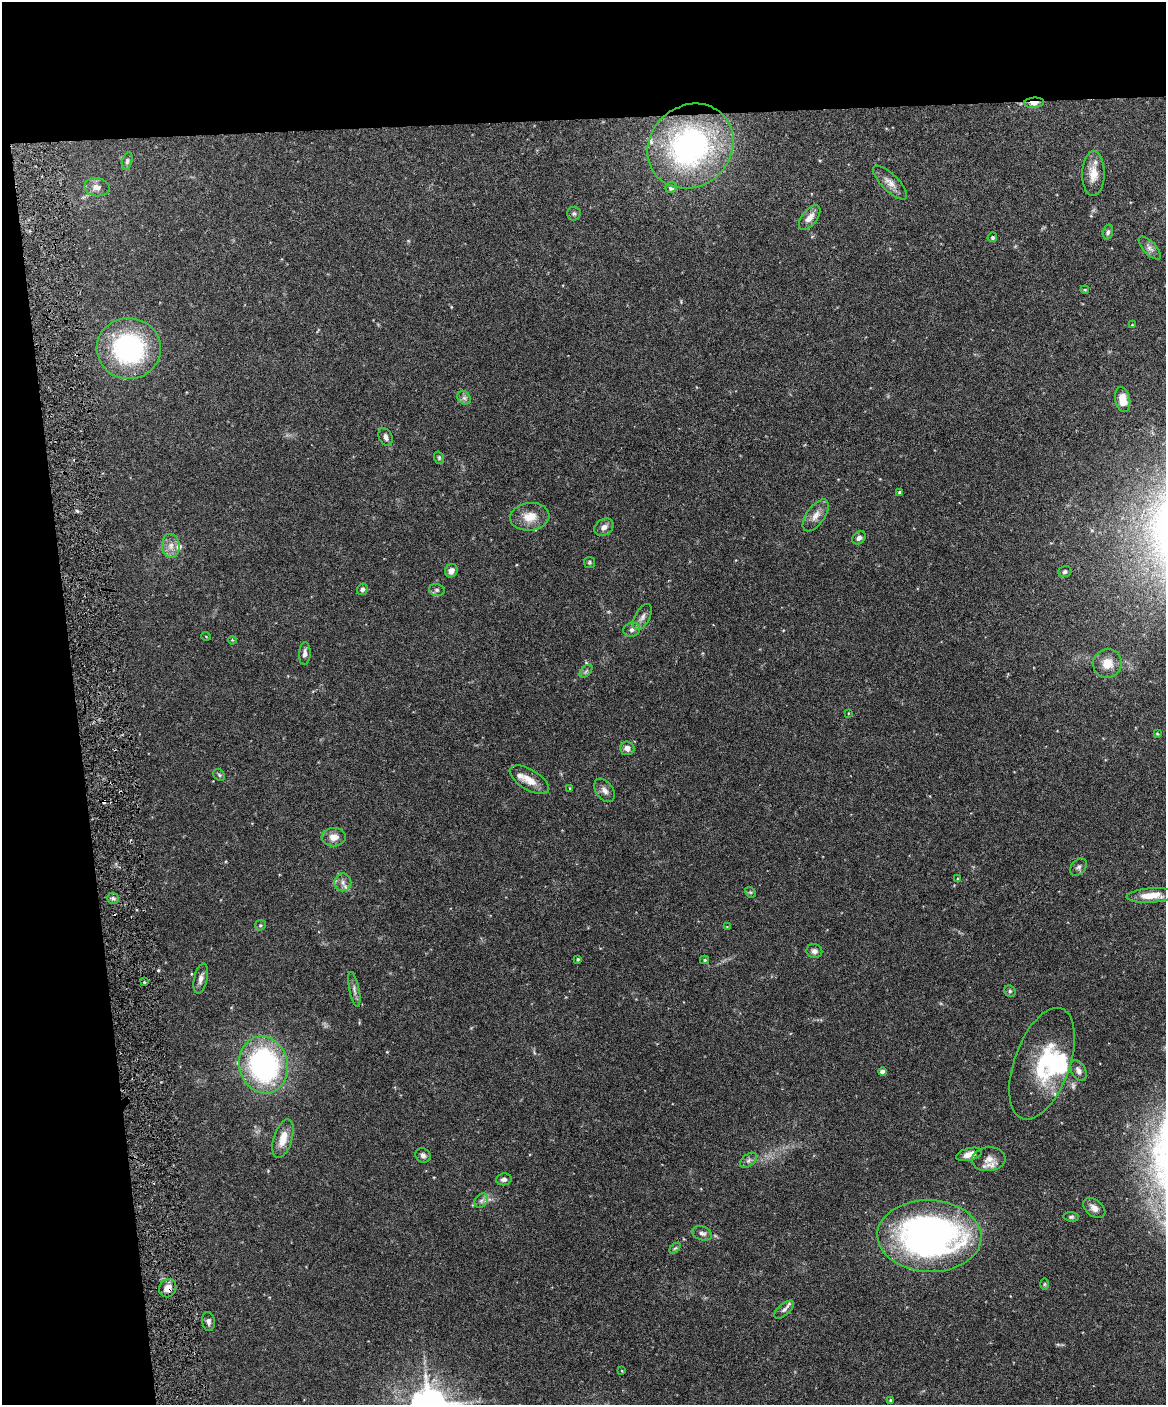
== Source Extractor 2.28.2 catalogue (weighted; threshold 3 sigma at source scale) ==
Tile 1 of 4 x 3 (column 1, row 1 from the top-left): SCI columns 2-1165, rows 2941-4343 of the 4656 x 4583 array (HDU 1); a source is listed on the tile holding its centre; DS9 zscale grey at full resolution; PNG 1168 x 1407 px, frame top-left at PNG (2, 2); each listed source drawn as its Kron ellipse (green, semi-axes under 4 px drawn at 4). Shown black and unused: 15% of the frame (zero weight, under 3 of 6 exposures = <1% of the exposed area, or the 3 px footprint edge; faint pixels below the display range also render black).
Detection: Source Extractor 2.28.2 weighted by HDU 2 'WHT'; one run over the whole footprint, this tile lists its part. Background 0.243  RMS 0.0049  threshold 0.02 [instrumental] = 3 sigma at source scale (4.09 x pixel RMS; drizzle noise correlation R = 1.36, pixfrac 0.8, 0.05/0.05 arcsec/px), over >= 5 px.
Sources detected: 88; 1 inside a brighter object's white glare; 1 cosmic-ray / hot-pixel residue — neither listed nor drawn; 4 inside a brighter listed object's ellipse — not listed separately; the other 82 listed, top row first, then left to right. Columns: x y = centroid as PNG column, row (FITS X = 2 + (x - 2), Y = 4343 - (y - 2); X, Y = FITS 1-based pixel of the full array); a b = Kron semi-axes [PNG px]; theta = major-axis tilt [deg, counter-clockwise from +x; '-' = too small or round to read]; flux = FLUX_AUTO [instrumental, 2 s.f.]
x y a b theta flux
1034 103 10 5 4 3.3
691 146 45 40 42 110
127 161 9 5 76 0.97
1093 174 22 11 90 6.5
890 183 22 8 -45 3.9
97 187 12 9 -8 2.8
671 187 5 5 - 2.4
574 214 7 7 - 1.1
810 218 14 7 51 3.6
1108 232 7 5 75 1
992 237 5 4 - 0.81
1150 248 15 6 -47 2.1
1085 290 4 4 - 0.44
1132 325 4 3 - 0.29
129 348 32 30 -8 65
464 398 7 6 - 1.4
1123 400 12 7 -78 6.6
386 437 9 6 -67 1.8
439 458 6 4 -71 0.71
900 492 4 3 - 0.8
816 515 18 9 54 3.8
530 517 20 14 6 7.1
604 527 10 8 34 2.3
859 538 7 5 42 1.7
171 546 12 9 -84 3.5
589 562 5 5 - 0.69
451 571 7 6 - 2.5
1065 572 6 5 - 1
362 589 6 5 - 1.2
437 590 8 6 -14 1.2
642 617 14 7 61 2.4
632 630 8 7 - 1.7
206 636 5 3 - 0.32
232 640 4 3 - 0.4
305 653 11 6 87 1.7
1107 663 14 14 - 6.7
586 671 8 4 45 0.89
848 713 4 3 - 0.31
1157 734 4 4 - 0.39
627 748 7 6 - 2.4
219 775 6 5 - 0.68
529 780 22 10 -31 5.9
570 788 4 3 - 0.39
604 790 13 8 -54 2.4
334 837 12 9 3 3.8
1079 867 10 7 47 1.4
958 879 4 3 - 0.59
343 882 9 8 - 2.3
750 892 6 4 -42 0.61
1151 895 24 7 4 8.2
113 898 6 5 - 0.93
260 925 6 5 - 0.66
727 927 3 3 - 0.33
814 951 8 7 - 1.9
578 959 4 3 - 0.56
705 960 4 4 - 0.64
201 979 15 6 76 2.3
144 982 3 2 - 0.44
354 989 18 5 -78 1.9
1010 991 6 5 - 0.74
1042 1064 58 27 70 32
263 1065 29 24 -75 90
1079 1070 11 7 -62 2.1
883 1072 4 4 - 3.1
283 1139 20 9 73 6.6
969 1154 13 6 14 4.3
423 1155 8 7 - 1.4
989 1159 17 12 4 3.8
748 1160 10 6 38 1.4
504 1179 8 6 8 1.5
481 1201 8 6 54 1.5
1094 1208 12 8 -38 3.2
1071 1217 8 4 -6 0.86
702 1233 10 7 -19 1.7
929 1236 52 36 -2 190
675 1248 6 4 43 0.63
1044 1284 6 4 89 0.56
168 1288 9 8 - 4
784 1310 12 5 42 1.8
208 1321 9 6 -82 1.5
622 1371 4 3 - 0.34
890 1400 4 3 - 0.62
Overlapping masked pixels (flux is a lower limit): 2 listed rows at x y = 1034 103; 168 1288